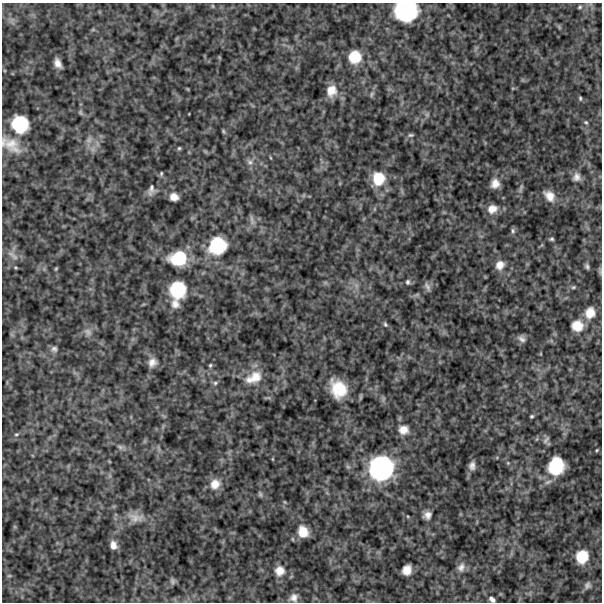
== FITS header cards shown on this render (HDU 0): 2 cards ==
NAXIS1  =                  600
NAXIS2  =                  600

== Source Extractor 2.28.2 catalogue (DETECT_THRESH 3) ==
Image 600 x 600 px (HDU 0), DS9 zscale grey, 1 PNG px = 1 image px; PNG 604 x 604 px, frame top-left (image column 1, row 600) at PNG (2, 3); no overlay
Background 513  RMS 130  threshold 377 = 3 sigma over >= 5 px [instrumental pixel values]
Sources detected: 83; all 83 listed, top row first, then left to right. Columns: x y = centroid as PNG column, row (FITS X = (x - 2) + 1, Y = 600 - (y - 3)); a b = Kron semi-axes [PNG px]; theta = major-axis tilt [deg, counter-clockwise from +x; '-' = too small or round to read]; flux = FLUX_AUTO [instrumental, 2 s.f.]
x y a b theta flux
213 6 6 4 -88 8.5e+03
580 7 5 3 - 1.1e+04
406 11 21 18 1 7.5e+05
355 57 14 14 - 2.0e+05
58 63 9 6 -64 5.7e+04
331 91 14 12 78 1.1e+05
372 94 8 5 61 1.9e+04
580 98 5 4 - 1.1e+04
81 113 8 6 -46 1.7e+04
427 114 7 6 - 2.0e+04
586 122 5 4 - 1.1e+04
20 124 16 15 - 4.0e+05
224 131 6 4 -57 1.2e+04
411 135 8 5 1 1.7e+04
89 140 10 8 54 4.9e+04
12 145 27 17 -43 1.8e+05
179 148 5 5 - 1.2e+04
271 158 5 3 - 7.7e+03
250 162 10 8 -33 3.8e+04
161 174 6 4 76 1.3e+04
576 177 11 10 - 5.0e+04
378 178 16 15 - 2.2e+05
495 184 10 9 - 7.5e+04
521 188 13 4 74 2.3e+04
151 190 14 8 76 4.6e+04
549 196 15 11 -47 9.3e+04
174 197 8 7 - 6.5e+04
492 209 13 10 21 8.3e+04
252 220 15 5 -76 3.2e+04
513 231 8 5 -77 2.0e+04
551 239 5 4 - 1.4e+04
217 246 18 17 - 4.4e+05
13 255 19 6 -40 4.5e+04
178 258 19 15 5 3.4e+05
500 265 12 11 - 7.9e+04
587 266 6 4 -70 1.9e+04
16 268 5 3 - 8.9e+03
56 269 5 4 - 1.0e+04
600 271 12 2 90 1.4e+04
408 282 7 6 - 2.0e+04
427 287 13 6 -62 3.0e+04
573 287 6 4 21 1.3e+04
178 290 17 16 - 3.9e+05
175 304 12 10 -47 6.6e+04
590 313 13 11 70 1.1e+05
385 324 7 5 -69 1.5e+04
577 326 13 13 - 1.3e+05
88 332 13 10 -58 5.6e+04
522 339 12 8 -30 3.9e+04
54 349 9 9 - 3.2e+04
152 362 12 10 60 6.3e+04
210 365 6 4 68 1.3e+04
254 377 25 14 26 1.6e+05
215 383 6 6 - 1.7e+04
338 389 17 13 -59 2.6e+05
383 399 7 4 72 1.5e+04
532 416 5 4 - 1.4e+04
403 430 12 11 - 8.3e+04
16 434 6 4 7 1.1e+04
546 440 13 5 53 2.7e+04
120 447 11 6 -13 2.8e+04
597 450 4 4 - 9.2e+03
272 459 5 3 - 6.8e+03
508 463 5 4 - 1.1e+04
472 466 10 7 83 4.3e+04
556 466 18 16 70 3.9e+05
381 468 24 23 - 1.0e+06
215 484 14 13 - 1.0e+05
260 494 8 5 -75 1.6e+04
285 502 6 3 -70 9.1e+03
427 515 8 8 - 4.9e+04
136 518 24 12 -7 1.2e+05
303 532 13 10 -67 1.3e+05
113 545 9 7 -78 6.3e+04
582 557 11 10 - 2.0e+05
461 567 14 10 72 5.9e+04
407 570 9 8 - 8.8e+04
280 571 12 12 - 9.3e+04
9 576 6 4 0 1.1e+04
172 581 9 7 -78 2.5e+04
587 585 9 6 69 2.5e+04
293 598 11 9 42 5.3e+04
492 599 8 5 -39 3.3e+04
At the frame edge (FLAGS 8, measured only in part): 3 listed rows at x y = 406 11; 12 145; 492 599